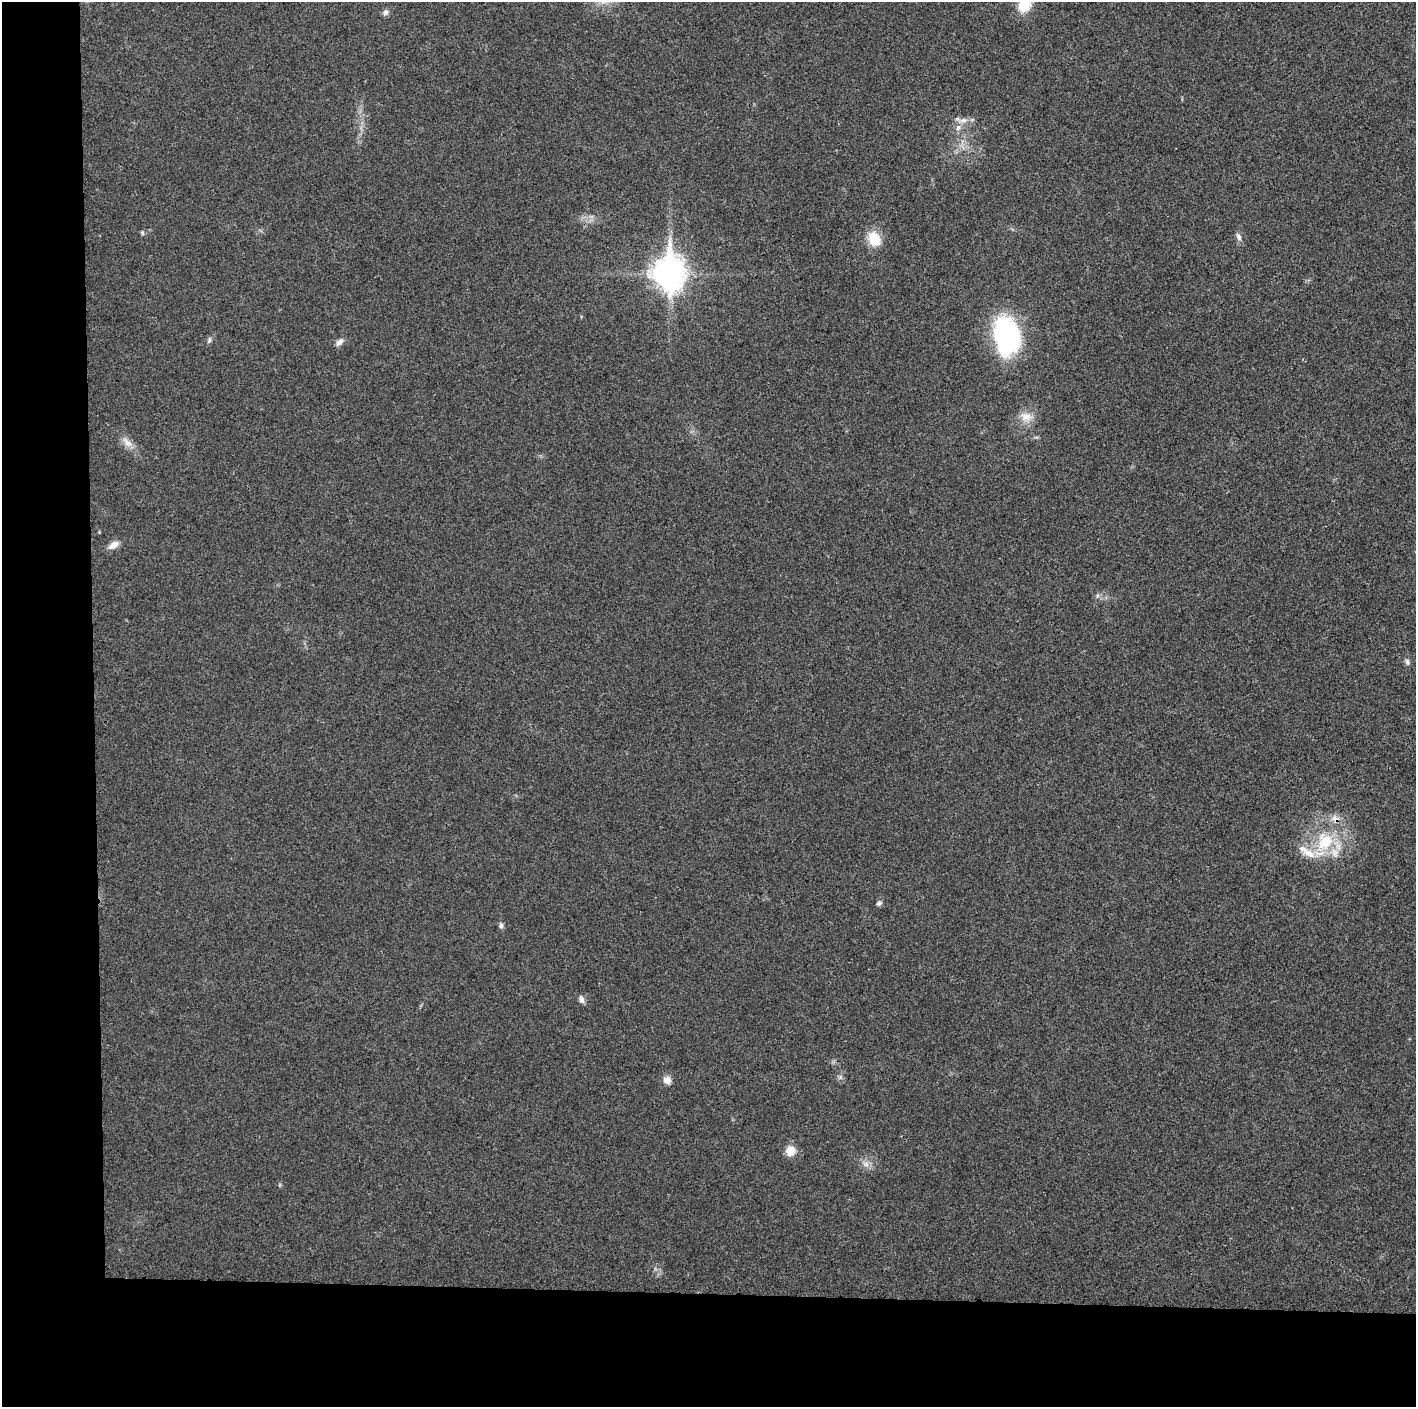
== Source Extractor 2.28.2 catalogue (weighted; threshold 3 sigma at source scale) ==
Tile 7 of 3 x 3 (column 1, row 3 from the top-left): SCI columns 1-1414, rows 6-1410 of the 4242 x 4224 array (HDU 1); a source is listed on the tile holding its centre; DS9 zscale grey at full resolution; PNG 1418 x 1409 px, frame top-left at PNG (2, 2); no overlay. Shown black and unused: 14% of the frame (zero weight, under 3 of 4 exposures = <1% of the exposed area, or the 3 px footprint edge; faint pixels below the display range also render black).
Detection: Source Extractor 2.28.2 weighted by HDU 2 'WHT'; one run over the whole footprint, this tile lists its part. Background 0.0231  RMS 0.0056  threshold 0.0254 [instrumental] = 3 sigma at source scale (4.5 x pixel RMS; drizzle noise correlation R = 1.50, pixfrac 1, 0.05/0.05 arcsec/px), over >= 5 px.
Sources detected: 24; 2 inside a brighter listed object's ellipse — not listed separately; the other 22 listed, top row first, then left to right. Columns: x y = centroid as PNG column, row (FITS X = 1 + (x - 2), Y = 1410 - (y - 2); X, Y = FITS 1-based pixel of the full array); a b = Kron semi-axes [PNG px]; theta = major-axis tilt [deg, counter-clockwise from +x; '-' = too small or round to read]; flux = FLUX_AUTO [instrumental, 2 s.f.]
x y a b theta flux
1024 5 14 12 65 14
385 12 8 6 59 1.9
963 120 13 6 9 3.2
958 128 9 7 58 2.5
142 233 6 4 -87 0.81
1239 237 10 6 -66 2
874 239 16 12 -68 13
669 274 13 10 -89 810
1007 336 35 24 -79 92
209 340 8 4 67 1.2
339 342 11 7 39 2.4
1026 417 16 12 -2 6.2
127 442 18 8 -47 4.7
114 545 15 8 33 4.2
1407 662 9 5 -82 1.5
1325 842 28 23 65 28
879 903 7 5 44 1.4
501 926 7 5 89 1.4
581 999 9 6 -77 2.2
667 1080 11 10 - 3.3
790 1151 10 9 - 7.7
866 1164 7 7 - 2.3
Isophote crosses this tile's border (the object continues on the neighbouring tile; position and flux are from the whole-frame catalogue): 1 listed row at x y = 1024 5